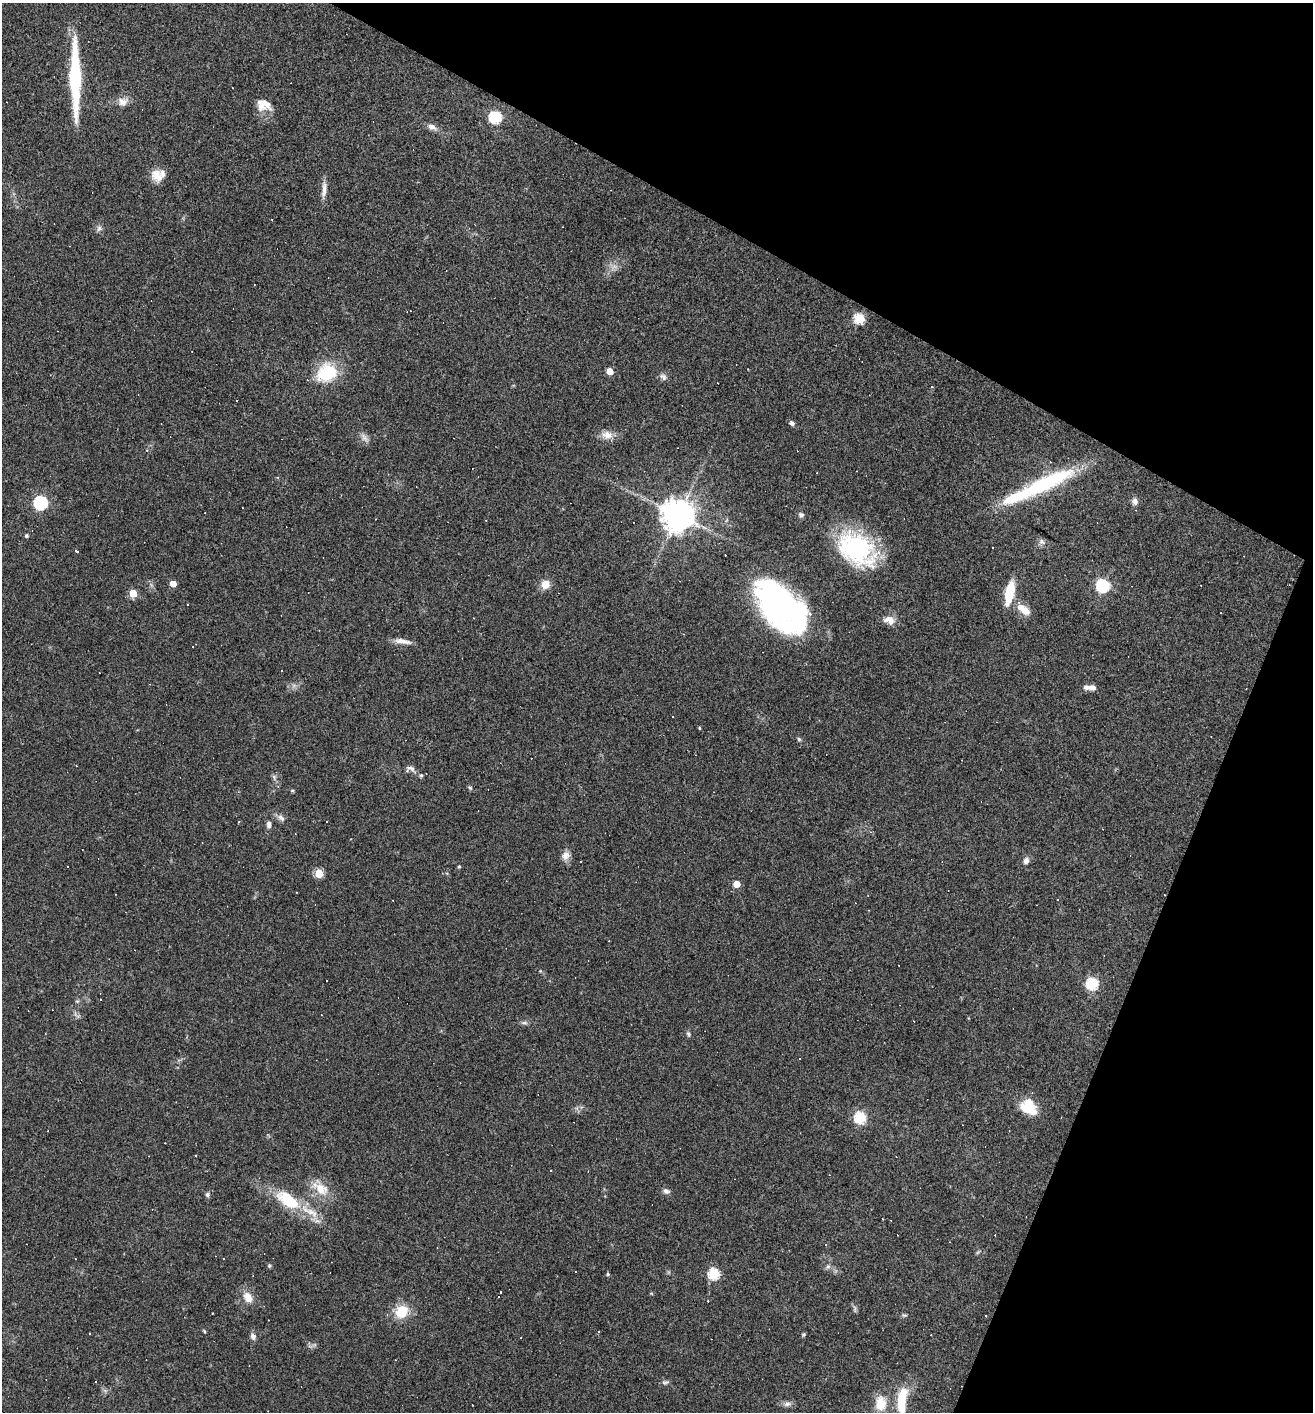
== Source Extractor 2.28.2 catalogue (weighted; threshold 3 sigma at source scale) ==
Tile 8 of 4 x 4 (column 4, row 2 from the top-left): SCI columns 4071-5381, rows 2823-4232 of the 5654 x 5643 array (HDU 1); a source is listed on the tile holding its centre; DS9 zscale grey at full resolution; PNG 1315 x 1414 px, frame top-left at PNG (2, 3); no overlay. Shown black and unused: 23% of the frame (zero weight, under 3 of 4 exposures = <1% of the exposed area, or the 3 px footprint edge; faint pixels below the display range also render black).
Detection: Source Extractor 2.28.2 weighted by HDU 2 'WHT'; one run over the whole footprint, this tile lists its part. Background 0.0483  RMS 0.0047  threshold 0.0211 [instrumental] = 3 sigma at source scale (4.5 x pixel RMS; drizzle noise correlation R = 1.50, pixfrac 1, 0.05/0.05 arcsec/px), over >= 5 px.
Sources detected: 148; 2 too faint to see at this stretch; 1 inside a brighter object's white glare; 48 cosmic-ray / hot-pixel residue — not listed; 9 inside a brighter listed object's ellipse — not listed separately; the other 88 listed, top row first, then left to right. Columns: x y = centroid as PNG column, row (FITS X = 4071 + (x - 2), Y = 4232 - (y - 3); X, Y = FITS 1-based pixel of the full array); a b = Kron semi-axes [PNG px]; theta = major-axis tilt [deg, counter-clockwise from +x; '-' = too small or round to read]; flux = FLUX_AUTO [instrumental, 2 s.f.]
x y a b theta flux
75 80 69 10 -89 44
232 88 3 2 - 0.29
123 102 14 12 -1 4
264 105 19 14 -20 6.9
495 117 6 6 - 57
432 127 12 7 -26 2.9
157 176 17 13 -56 6.1
324 190 23 6 85 3.6
99 228 9 7 53 1.6
859 318 6 5 - 32
610 371 5 5 - 7.6
327 373 23 19 40 24
663 377 11 8 -43 1.8
931 386 4 3 - 0.36
792 423 7 6 - 1.3
607 435 15 11 -8 4.6
364 438 14 7 -51 2.4
278 477 4 4 - 0.51
1045 483 73 16 25 48
1135 501 10 8 -77 2
40 503 6 6 - 87
678 515 11 10 - 710
801 515 8 7 - 1.4
375 519 3 2 - 0.31
26 536 5 5 - 0.93
1042 542 10 8 -19 1.7
857 549 43 30 -38 59
77 551 3 3 - 1.7
173 584 5 5 - 6.2
545 584 8 7 - 6.8
1103 585 6 6 - 76
1009 592 24 9 78 16
133 593 5 5 - 16
780 603 64 35 -44 120
1025 611 13 10 -24 4.7
474 618 2 2 - 0.34
889 620 15 10 -15 4.3
402 641 21 6 -8 3.8
294 685 7 4 19 1.3
1092 688 9 7 -10 2.4
699 728 3 3 - 2.7
799 739 6 5 - 0.73
410 769 15 9 -10 2.5
274 777 9 6 -72 1.4
278 786 5 4 - 0.56
470 788 6 5 - 0.72
292 791 5 4 - 0.58
281 818 13 7 -42 2.1
326 821 3 3 - 1.2
269 824 11 6 -89 2
566 855 13 10 54 3.2
1026 861 9 7 58 2.2
459 866 5 4 - 0.63
319 873 5 5 - 20
737 884 5 5 - 7.9
296 892 2 2 - 0.27
540 971 4 4 - 0.41
1092 983 6 6 - 53
77 1015 15 6 -32 1.6
524 1023 10 5 1 1.3
688 1034 8 5 -68 0.96
1028 1107 20 15 -38 13
860 1117 6 6 - 48
320 1188 29 15 -40 10
666 1191 9 6 -21 1.8
207 1195 6 5 - 1.2
289 1202 34 13 -20 19
883 1219 2 2 - 0.42
826 1245 3 3 - 0.38
978 1252 8 3 30 0.69
224 1258 3 3 - 1.7
269 1266 6 4 -71 0.69
828 1267 7 6 - 1.4
608 1274 5 4 - 0.71
714 1274 6 6 - 42
248 1297 16 11 -54 5.8
402 1312 15 13 43 12
387 1314 4 4 - 0.55
904 1315 9 4 -7 0.83
204 1331 6 3 -47 0.5
803 1334 5 5 - 0.67
253 1336 10 7 -66 1.8
314 1345 6 5 - 0.93
665 1382 10 6 8 1.2
902 1397 25 10 73 14
881 1403 16 12 88 11
787 1404 11 7 7 2
472 1405 3 2 - 0.52